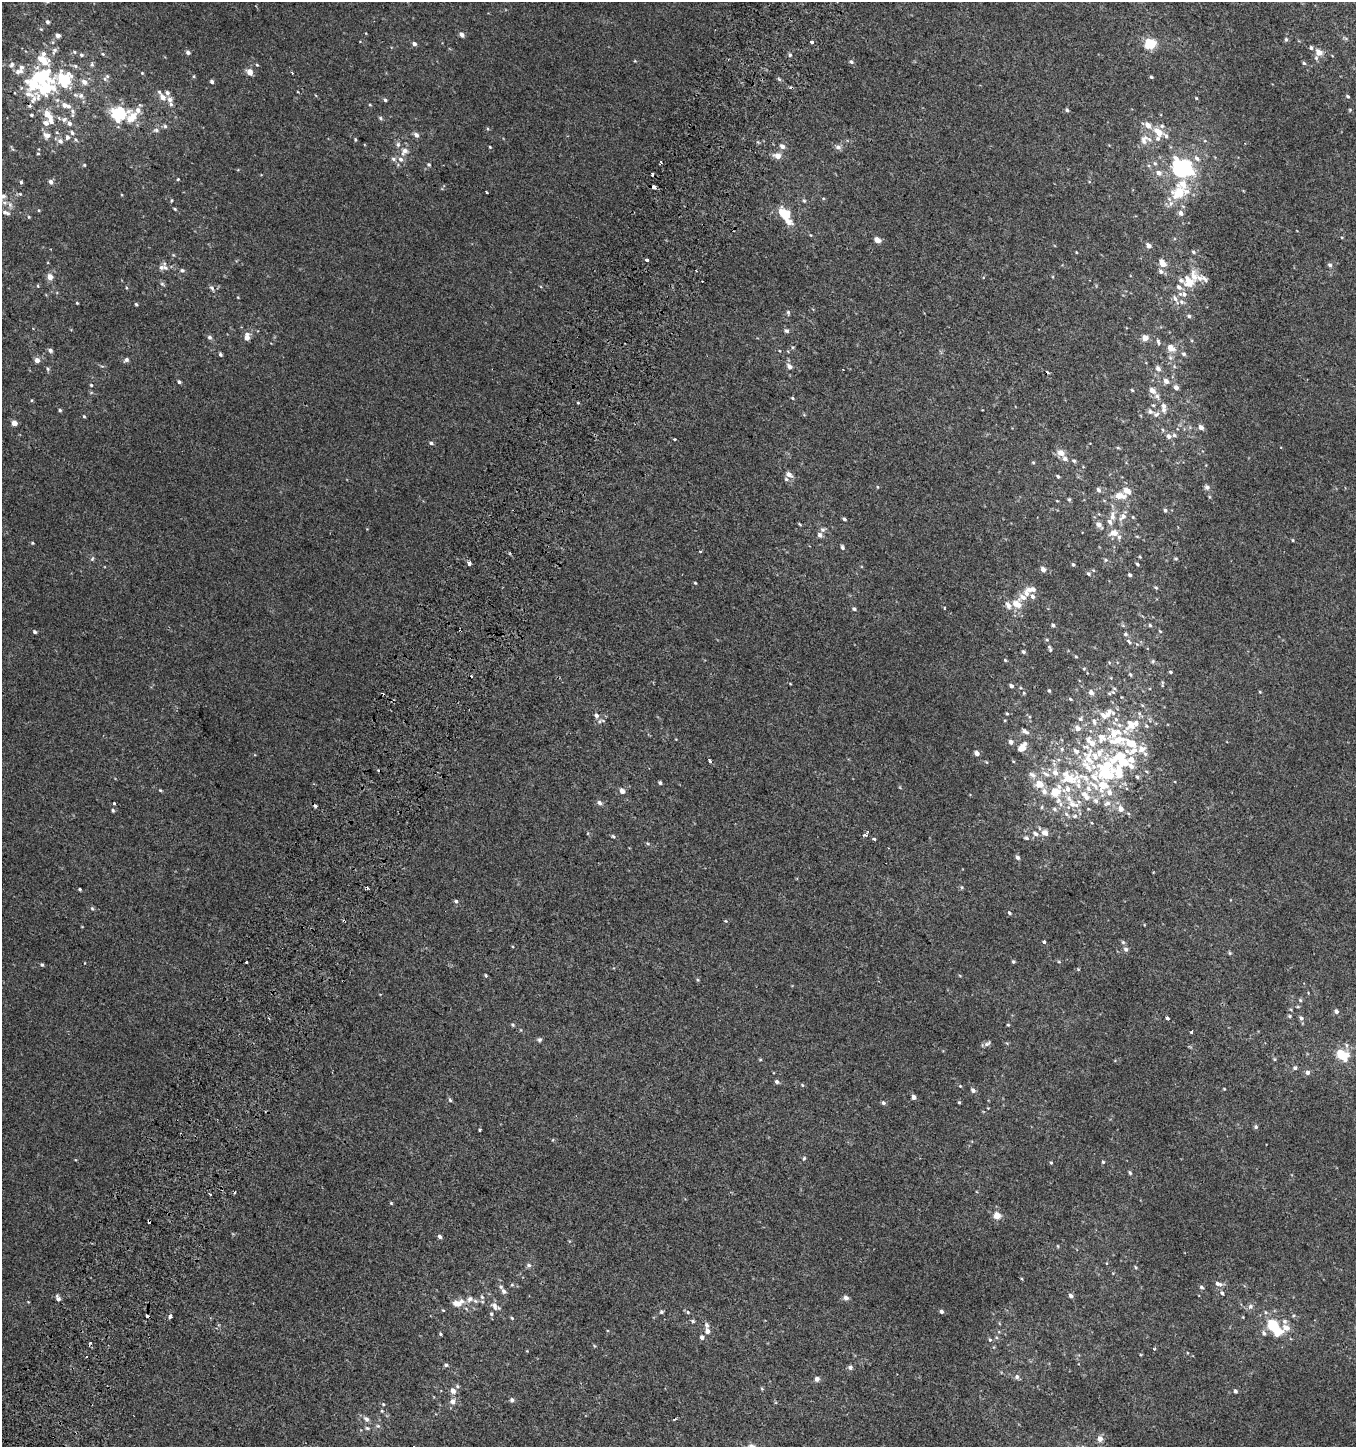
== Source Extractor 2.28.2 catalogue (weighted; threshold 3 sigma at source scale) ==
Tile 7 of 4 x 4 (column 3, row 2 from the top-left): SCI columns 2951-4304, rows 2938-4382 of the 5982 x 5886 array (HDU 1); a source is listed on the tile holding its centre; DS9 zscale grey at full resolution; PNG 1358 x 1449 px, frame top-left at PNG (2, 2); no overlay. Shown black and unused: <1% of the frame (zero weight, under 2 of 3 exposures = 3% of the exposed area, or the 3 px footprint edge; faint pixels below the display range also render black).
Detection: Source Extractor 2.28.2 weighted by HDU 2 'WHT'; one run over the whole footprint, this tile lists its part. Background 0.00219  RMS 0.0056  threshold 0.0251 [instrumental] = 3 sigma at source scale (4.5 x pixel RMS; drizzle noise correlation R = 1.50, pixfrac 1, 0.0396/0.0396 arcsec/px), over >= 5 px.
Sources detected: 461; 4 inside a brighter object's white glare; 12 cosmic-ray / hot-pixel residue — not listed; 93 inside a brighter listed object's ellipse — not listed separately; the other 352 listed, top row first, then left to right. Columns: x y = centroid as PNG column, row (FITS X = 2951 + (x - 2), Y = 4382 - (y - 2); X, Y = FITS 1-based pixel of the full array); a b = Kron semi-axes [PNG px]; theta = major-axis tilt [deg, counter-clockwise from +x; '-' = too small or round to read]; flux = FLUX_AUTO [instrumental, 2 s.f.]
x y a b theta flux
47 2 6 4 -19 0.66
47 22 5 4 - 1.3
461 34 5 4 - 2.3
58 35 5 4 - 2.2
1286 39 6 4 77 0.94
53 42 6 4 72 0.69
812 43 3 3 - 10
414 44 4 4 - 2
1150 44 6 5 - 36
1311 48 5 4 - 1.1
54 51 11 6 65 1.9
188 52 5 4 - 1.5
1319 52 6 5 - 5.5
103 54 5 4 - 0.62
81 55 5 5 - 1.1
790 55 5 4 - 0.83
1316 58 6 5 - 1.1
42 60 12 7 -34 11
851 62 6 5 - 1
1304 63 5 4 - 0.74
92 64 6 5 - 1
249 72 6 5 - 4.6
292 72 3 3 - 2
142 73 5 4 - 0.51
194 76 5 3 - 0.52
1151 77 4 3 - 0.72
64 79 19 15 -5 28
105 79 7 5 -17 1.1
779 79 6 4 -45 0.86
212 81 5 4 - 1.1
84 82 7 6 - 2.7
46 88 17 14 85 27
159 92 7 4 -54 0.88
31 96 44 25 -57 23
81 96 8 7 - 1.9
1348 96 4 3 - 0.64
163 97 6 5 - 3.6
1196 98 4 3 - 0.46
170 99 8 6 -77 2.1
385 100 5 4 - 0.9
64 105 7 6 - 2.7
370 105 5 3 - 0.44
1067 110 5 4 - 1.2
1350 110 5 3 - 0.44
73 111 10 6 -72 1.6
119 113 13 11 9 33
131 118 18 11 46 8.6
380 118 6 4 -29 0.86
64 119 9 7 21 2.1
165 126 5 5 - 0.99
156 130 9 5 -1 1.5
57 132 6 5 - 0.86
1158 132 15 9 -47 6.7
72 133 7 5 -57 1.2
416 135 6 5 - 2.2
67 137 6 5 - 1.5
355 140 5 4 - 0.61
1144 140 14 9 81 4
60 141 7 6 - 1.8
1205 141 5 3 - 0.54
398 144 7 6 - 1.4
782 146 6 5 - 2.4
490 147 4 3 - 0.47
838 147 9 5 -15 1.6
404 151 11 7 53 3.5
38 153 4 3 - 0.46
777 156 7 6 - 4.3
393 159 7 5 -30 1.4
661 162 3 3 - 1.1
1155 163 6 5 - 0.97
84 165 4 4 - 0.57
429 165 5 5 - 0.86
1181 167 20 10 17 30
1159 173 7 6 - 2.6
652 174 3 3 - 1.9
178 179 4 3 - 0.47
21 182 5 3 - 0.84
51 182 5 5 - 1.8
654 187 4 3 - 5.3
486 192 3 3 - 2
1178 193 27 15 11 16
20 194 5 4 - 0.65
3 196 6 6 - 1.5
804 201 5 5 - 0.64
10 205 9 6 -64 1.9
175 209 4 3 - 0.6
6 213 12 5 -18 2
784 213 18 10 -46 12
1181 213 6 5 - 2
29 217 4 4 - 0.55
878 240 5 4 - 5.2
1148 245 5 5 - 2.6
1076 252 4 2 - 0.34
1193 252 6 4 -29 0.86
647 260 3 3 - 4.4
1162 263 8 5 -53 6.2
1330 265 6 5 - 1.2
161 267 7 6 - 1.6
182 270 6 4 -14 0.96
1161 271 7 6 - 1.8
1193 276 21 10 -84 6.9
50 277 5 5 - 4.6
1204 279 14 6 -42 2.3
1181 280 12 6 -24 2.2
162 284 7 4 -36 0.89
1179 287 8 6 -43 2.3
126 288 5 3 - 0.53
212 288 7 4 -46 1.1
1184 294 8 7 - 2.5
1175 299 12 6 -60 2.6
77 303 4 3 - 0.49
136 304 3 3 - 0.61
788 312 6 5 - 0.82
1189 316 6 5 - 1.1
786 331 6 5 - 1.3
209 337 7 6 - 1.2
247 337 8 6 83 3.9
1145 338 7 7 - 3.1
1158 342 9 5 -72 1.2
792 347 5 3 - 0.59
1171 348 9 8 - 4.8
50 350 6 5 - 1.4
220 354 4 4 - 0.91
1184 354 6 5 - 1.2
1170 358 7 6 - 1.5
37 360 5 4 - 3.4
126 360 7 5 40 1.4
789 367 7 5 -48 2.3
48 369 5 5 - 0.8
1158 369 8 6 -53 2.1
1166 381 7 6 - 2.4
179 382 4 3 - 1.2
91 385 4 4 - 0.6
1176 387 5 5 - 2.3
1132 390 4 3 - 0.61
1152 390 6 5 - 4.7
1157 396 9 5 -76 1.8
792 398 4 4 - 0.56
31 400 5 3 - 0.49
578 403 5 3 - 0.49
1153 405 5 5 - 0.71
1163 406 7 7 - 2.3
60 410 4 4 - 0.71
1156 414 10 6 35 1.9
84 416 5 4 - 0.57
14 423 4 4 - 5.4
1201 427 5 5 - 2.8
1169 436 6 6 - 1.9
675 439 3 3 - 1.2
431 443 5 4 - 0.99
1118 448 6 3 -19 0.55
1061 453 11 9 -40 3.7
1074 461 5 5 - 0.92
1033 463 4 4 - 0.59
789 474 7 5 -31 2.7
1058 476 4 3 - 0.76
877 487 5 3 - 0.44
1207 487 7 6 - 1.5
1098 490 6 5 - 1.5
1120 496 14 8 -6 5.8
1069 499 5 4 - 0.73
1165 510 5 4 - 0.97
1123 516 12 7 46 3.2
1112 517 9 7 -65 2.6
844 519 4 3 - 0.89
800 524 6 2 -45 0.51
1099 525 11 7 -48 2.6
822 529 6 6 - 1.3
1114 533 11 8 7 4.3
820 535 7 5 -50 1.7
1293 540 4 3 - 0.55
32 543 4 4 - 0.51
842 547 6 4 -60 1.1
700 551 4 2 - 0.41
1140 557 4 3 - 0.47
1176 558 6 3 0 0.59
92 559 6 4 47 0.72
1105 560 6 5 - 0.84
469 564 5 4 - 1.5
1073 564 5 4 - 0.79
1137 564 4 3 - 0.78
1043 569 5 4 - 2.8
1088 573 6 5 - 1
1130 575 4 3 - 0.9
695 583 4 3 - 0.51
1156 588 5 4 - 0.63
1029 590 9 6 -14 2.5
1033 597 6 5 - 1.9
1017 604 11 10 - 6.4
944 608 3 2 - 0.56
854 609 5 4 - 0.97
1053 625 4 4 - 1.1
1150 625 5 4 - 0.74
1160 631 5 3 - 0.48
35 632 4 3 - 1.1
1125 634 6 5 - 0.94
1129 641 8 5 -47 1.1
1050 648 10 5 -70 1.1
1023 652 4 4 - 1
1076 657 5 3 - 0.49
1005 660 5 3 - 0.49
1153 661 6 5 - 0.85
1084 669 5 4 - 0.54
1170 672 3 3 - 0.76
1130 675 5 4 - 0.72
1162 684 9 3 85 0.64
1011 686 4 4 - 1.3
1049 691 4 3 - 0.62
1091 692 6 5 - 2.3
1260 692 4 3 - 0.45
1024 693 5 3 - 0.51
1109 694 6 4 28 0.87
1070 699 5 4 - 0.59
1007 714 5 3 - 0.54
596 715 7 6 - 1.7
1107 715 18 7 -21 4.5
1080 719 6 6 - 1.2
1094 721 12 6 -80 2.3
1147 726 6 5 - 0.82
1077 728 7 6 - 3.1
1025 731 8 5 -34 1.8
1115 733 26 19 23 21
1011 742 5 5 - 2
1022 748 8 5 47 7
1062 749 6 6 - 1
977 753 5 4 - 2.7
1088 758 27 16 -88 18
1119 759 32 21 -18 28
710 761 4 3 - 3.1
1032 775 12 7 -31 2.6
1069 778 33 18 -14 26
660 783 4 3 - 0.92
1039 784 8 7 - 6.8
1103 786 20 16 85 14
160 790 4 4 - 0.56
622 791 5 4 - 3.8
1044 791 10 7 -74 2.9
1055 792 7 6 - 13
1058 800 22 8 -58 6.3
114 803 3 3 - 2.8
600 803 7 5 -54 1.4
1072 804 15 9 -27 6.5
1042 807 5 4 - 0.76
1121 809 6 5 - 4.1
113 810 5 4 - 0.73
1075 816 8 6 -11 1.6
1035 833 9 6 -34 2.1
1045 833 9 7 -35 3.5
865 835 5 3 - 2.2
613 836 6 4 -47 0.79
1026 838 8 5 -12 1.4
874 839 3 3 - 1.8
1017 857 6 5 - 1.5
962 887 5 4 - 0.72
80 889 4 3 - 0.58
456 901 5 5 - 1
92 908 6 4 -66 0.79
1009 913 5 4 - 1
344 921 4 3 - 0.71
725 921 4 4 - 0.54
1044 942 4 4 - 1.4
1123 942 6 5 - 0.89
1126 949 7 6 - 1.4
1230 953 5 5 - 0.66
247 962 3 3 - 3.6
1013 962 4 4 - 0.72
42 965 4 4 - 0.87
1078 969 4 3 - 0.46
486 975 4 3 - 0.66
698 980 5 3 - 0.58
1300 1000 5 4 - 0.68
1298 1007 5 3 - 0.5
1336 1011 5 4 - 1.7
1290 1016 4 4 - 0.7
268 1018 4 2 - 0.58
1167 1018 3 3 - 3.7
1301 1018 6 5 - 1.5
513 1025 5 5 - 0.79
1008 1025 4 4 - 0.53
1191 1032 3 3 - 2.6
540 1040 6 6 - 1
987 1044 11 5 34 1.5
1346 1045 7 6 - 1.4
1341 1054 9 5 -54 16
1274 1059 5 4 - 0.63
760 1060 5 3 - 0.52
1295 1068 5 5 - 1.3
1307 1072 5 5 - 1.7
777 1082 6 5 - 1.3
802 1085 5 4 - 0.61
960 1086 4 4 - 0.39
1224 1089 3 3 - 0.41
973 1090 5 5 - 1.7
914 1097 4 4 - 2.7
450 1100 6 4 -60 0.84
959 1102 4 3 - 0.62
883 1103 5 5 - 1.2
1256 1127 6 5 - 1
480 1130 4 3 - 1.6
804 1158 4 4 - 0.66
1103 1162 4 4 - 0.62
1051 1163 4 4 - 0.55
1130 1173 6 4 -73 0.83
235 1192 3 3 - 1.6
391 1203 4 4 - 0.71
997 1216 5 4 - 11
440 1236 5 4 - 1.5
1058 1246 5 3 - 0.45
529 1265 6 5 - 1.3
1136 1267 5 3 - 0.59
1218 1284 10 5 -13 2.2
512 1285 5 5 - 0.67
1201 1287 6 4 -18 0.83
504 1291 6 5 - 1.7
1222 1293 6 4 -72 0.86
1071 1296 5 4 - 1.7
482 1297 6 4 -46 0.86
58 1298 8 5 -67 1.6
846 1298 7 6 - 1.7
470 1299 9 8 - 2.5
458 1303 12 7 16 6.1
495 1306 11 7 -65 2.8
1250 1306 8 7 - 1.8
443 1310 4 3 - 0.49
941 1311 4 4 - 1.5
661 1312 5 4 - 1
688 1312 6 5 - 0.85
171 1316 3 3 - 17
512 1318 5 3 - 0.55
693 1321 6 4 -29 0.86
707 1325 6 5 - 1.7
1272 1325 18 13 -43 14
707 1331 5 4 - 3.3
440 1334 4 3 - 0.61
702 1337 5 5 - 1.6
990 1340 5 4 - 0.74
446 1365 5 4 - 0.88
850 1367 6 5 - 1.5
1017 1377 6 6 - 1.6
817 1379 5 4 - 2.7
457 1386 5 5 - 0.74
453 1391 5 5 - 3.5
1235 1391 5 4 - 1.2
512 1400 5 5 - 1.4
453 1401 6 6 - 3
383 1404 4 3 - 0.5
382 1411 5 3 - 0.53
366 1419 7 6 - 1.8
674 1419 4 2 - 0.76
378 1426 6 6 - 1.1
367 1428 7 5 -16 0.98
1100 1439 8 7 - 2.8
Overlapping masked pixels (flux is a lower limit): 3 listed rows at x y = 31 96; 654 187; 344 921
Isophote crosses this tile's border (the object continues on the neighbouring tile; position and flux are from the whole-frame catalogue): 1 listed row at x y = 47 2